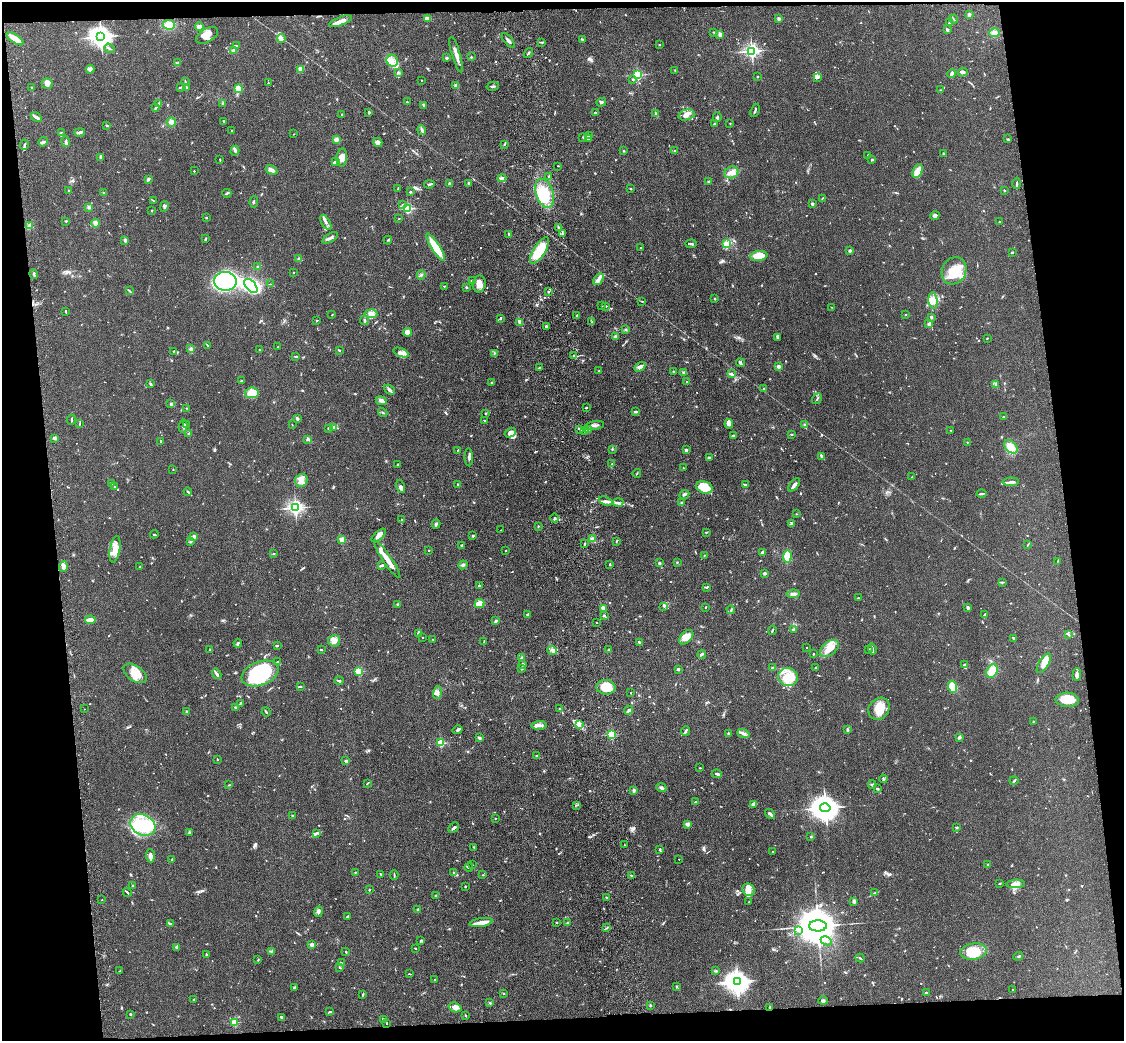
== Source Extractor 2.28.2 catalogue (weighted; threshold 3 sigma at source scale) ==
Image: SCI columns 117-4603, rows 145-4298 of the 4719 x 4546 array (HDU 1 of 3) = the unmasked area's bounding box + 8 px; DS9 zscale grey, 4 x 4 block average (1 PNG px = mean of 4 x 4 image px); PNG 1126 x 1043 px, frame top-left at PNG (2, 2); each listed source drawn as its Kron ellipse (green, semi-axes under 4 px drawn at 4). Shown black and unused: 13% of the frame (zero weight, under 3 of 4 exposures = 6% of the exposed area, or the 3 px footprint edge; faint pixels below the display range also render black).
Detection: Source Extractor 2.28.2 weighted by HDU 2 'WHT'. Background 0.0625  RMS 0.0062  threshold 0.0278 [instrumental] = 3 sigma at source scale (4.5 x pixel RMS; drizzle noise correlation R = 1.50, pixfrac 1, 0.05/0.05 arcsec/px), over >= 5 px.
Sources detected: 1028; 1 too faint to see at this stretch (4 x 4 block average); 7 inside a brighter object's white glare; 4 cosmic-ray / hot-pixel residue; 1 long thin detection or spike segment (spike, bleed or trail) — neither listed nor drawn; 30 coinciding with a brighter row at this scale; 62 inside a brighter listed object's ellipse — not listed separately; of the other 923, all 500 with FLUX_AUTO >= 2.13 (the completeness limit of this list) listed and drawn (423 fainter detections not listed), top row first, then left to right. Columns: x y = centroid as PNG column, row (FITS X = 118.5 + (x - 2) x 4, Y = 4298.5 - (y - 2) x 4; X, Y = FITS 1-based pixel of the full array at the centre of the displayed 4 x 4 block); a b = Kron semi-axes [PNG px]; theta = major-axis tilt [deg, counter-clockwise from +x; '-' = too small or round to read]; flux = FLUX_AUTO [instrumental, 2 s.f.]
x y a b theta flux
969 15 2 2 - 47
427 19 2 2 - 61
779 19 3 2 - 7.6
954 19 4 2 - 3.9
341 21 12 2 21 48
949 23 2 2 - 2.7
169 25 6 5 - 45
199 27 4 3 - 11
947 30 3 2 - 5
713 32 2 2 - 2.2
994 33 5 3 - 13
207 35 12 6 30 48
720 35 3 2 - 17
101 37 3 3 - 3100
281 38 4 3 - 10
15 39 10 4 -34 30
582 39 3 2 - 5.7
508 40 9 2 -51 12
541 42 4 2 - 3.9
659 45 2 2 - 2.5
236 46 2 2 - 3.9
109 48 5 2 - 4.8
234 50 3 3 - 15
752 51 2 2 - 1100
529 53 5 2 - 4.3
456 55 18 3 -73 27
471 57 2 2 - 4.8
446 58 2 2 - 27
392 61 6 5 - 25
177 63 2 2 - 2.6
90 69 4 3 - 11
300 70 3 3 - 11
675 70 3 2 - 2.8
963 72 5 3 - 7.2
398 73 3 3 - 5.3
952 74 4 2 - 12
637 75 2 2 - 400
757 76 2 2 - 2.3
818 78 4 2 - 4.4
633 79 2 2 - 3.8
421 80 2 2 - 2.3
185 82 4 2 - 3.7
268 83 3 2 - 2.2
47 84 5 5 - 22
456 86 4 3 - 12
493 86 6 2 15 7
180 87 4 2 - 3.5
31 88 2 2 - 4.9
187 88 4 2 - 3.4
238 89 4 4 - 42
940 90 3 2 - 2.7
407 102 2 2 - 17
601 102 5 2 - 4.9
159 103 3 2 - 2.9
223 103 3 2 - 4.6
424 105 3 2 - 4.8
155 108 3 2 - 5.9
755 110 7 2 72 5.8
369 112 2 2 - 6.4
595 113 2 2 - 20
655 113 3 2 - 4
342 115 3 2 - 4.6
686 115 8 5 16 19
36 117 6 2 -33 18
717 117 5 2 - 7.6
224 121 3 2 - 2.8
171 122 4 4 - 13
715 123 3 2 - 2.5
730 123 2 2 - 2.1
107 125 3 2 - 2.8
232 130 2 2 - 3.4
422 130 5 3 - 8.8
61 132 3 2 - 2.2
80 132 5 2 - 11
294 134 2 2 - 2.7
590 135 4 2 - 5.2
583 137 2 2 - 2.9
588 139 4 2 - 5.5
1008 139 4 2 - 3.6
336 140 2 2 - 100
66 141 5 2 - 6.5
43 142 5 2 - 8.1
378 142 5 4 - 18
504 144 3 2 - 3.4
24 145 5 2 - 8.3
235 151 5 3 - 8
623 151 3 2 - 2.5
675 151 2 2 - 2.1
944 154 2 2 - 5.9
867 155 4 2 - 2.3
101 157 3 2 - 7.3
342 158 9 5 87 32
220 160 3 2 - 2.7
872 160 2 2 - 5.3
335 162 4 2 - 13
558 166 2 2 - 2.6
272 170 6 3 -30 15
194 171 2 2 - 6.1
918 171 7 4 64 63
731 172 7 6 - 31
549 177 3 2 - 4.3
502 178 4 3 - 8.6
148 179 3 2 - 9.8
709 181 2 2 - 2.5
449 183 3 2 - 3.3
469 183 3 2 - 6.9
1017 183 6 2 -88 5.3
429 184 5 2 - 7.9
398 188 3 2 - 3.5
631 189 2 2 - 2.9
1004 190 2 2 - 2.7
68 191 2 2 - 2.7
410 192 2 2 - 5.6
104 193 2 2 - 4.5
227 193 4 2 - 6.1
545 193 15 8 -73 100
822 198 3 2 - 3.1
153 200 3 2 - 3
254 202 6 2 86 3.9
812 204 4 2 - 3.7
403 205 4 2 - 4
164 206 5 2 - 5.8
89 207 3 3 - 6.2
407 209 2 2 - 360
152 211 2 2 - 2.9
935 216 5 3 - 9.7
206 217 2 2 - 3.4
399 219 3 2 - 2.2
66 221 2 2 - 3
1000 221 3 2 - 2.3
326 222 8 2 -60 10
95 223 4 3 - 20
29 226 3 3 - 10
558 227 3 2 - 3.2
509 234 4 2 - 3.8
562 234 4 2 - 3.9
205 238 2 2 - 3
330 238 8 2 32 10
125 240 4 3 - 6.5
388 240 4 2 - 3.3
691 244 5 2 - 4.8
727 244 4 3 - 39
436 247 16 4 -58 110
640 248 2 2 - 2.9
850 250 2 2 - 30
539 251 15 6 58 130
1012 252 3 2 - 3.7
759 256 8 5 9 85
298 259 3 3 - 5.2
258 267 3 3 - 5.4
954 271 14 12 62 90
293 272 2 2 - 4.4
34 274 5 2 - 7.5
421 275 4 2 - 4.4
599 279 6 3 52 16
225 281 11 9 -3 910
472 281 2 2 - 48
270 284 3 2 - 2.4
479 284 8 6 80 39
251 286 8 5 -49 360
444 286 3 2 - 3.4
466 287 2 2 - 12
129 291 4 2 - 3.7
549 292 2 2 - 3.3
715 299 2 2 - 3.7
933 300 8 4 -83 22
642 301 4 2 - 2.8
602 306 3 2 - 2.1
606 306 2 2 - 2.4
832 307 2 2 - 2.7
66 311 3 2 - 3.2
371 314 6 4 -4 16
332 315 2 2 - 2.3
577 315 2 2 - 3.2
906 315 2 2 - 3.2
931 317 2 2 - 29
500 319 2 2 - 2.9
317 320 3 2 - 2.8
364 320 5 2 - 9.3
592 322 4 2 - 4.1
520 323 4 3 - 15
929 324 3 2 - 13
546 326 3 2 - 6.6
626 329 3 2 - 3.1
407 332 4 3 - 29
615 336 3 3 - 5.2
777 338 4 2 - 4.4
987 338 2 2 - 3.3
207 345 4 2 - 2.9
278 347 2 2 - 11
191 349 3 3 - 8.2
259 350 3 2 - 2.8
339 350 4 2 - 3.8
174 351 2 2 - 2.4
401 353 8 4 -19 19
494 353 3 2 - 3.8
296 356 3 2 - 3.1
573 356 2 2 - 2.6
740 363 4 2 - 5.8
779 366 2 2 - 57
539 367 3 2 - 2.4
640 367 6 3 34 18
599 371 2 2 - 2.8
673 371 2 2 - 2.3
684 372 3 2 - 6.2
731 374 3 2 - 10
242 381 3 2 - 3.4
492 382 4 2 - 4.3
687 382 2 2 - 2.5
151 384 3 2 - 3.2
996 384 3 2 - 5.7
764 389 2 2 - 24
389 390 6 3 -39 9.6
252 393 7 5 8 59
817 399 6 2 54 3.6
381 401 6 3 -25 10
170 404 3 2 - 4.8
186 408 2 2 - 3
586 408 3 2 - 2.9
383 412 5 2 - 3
635 412 4 2 - 5.2
486 414 2 2 - 2.8
1003 417 2 2 - 8.7
297 418 3 2 - 8.7
71 420 5 2 - 5.3
484 420 2 2 - 2.5
80 424 2 2 - 2.3
729 424 5 3 - 7.9
187 425 4 2 - 4.1
292 425 2 2 - 2.3
594 425 10 2 10 12
804 425 2 2 - 7.7
183 426 6 3 80 7.5
333 427 3 2 - 16
328 428 3 2 - 4.4
579 429 3 3 - 5.1
585 430 3 2 - 4.8
588 430 2 2 - 2.2
951 430 3 2 - 2.2
189 433 3 2 - 2.5
510 433 6 4 33 23
791 434 2 2 - 2.2
734 435 3 2 - 3.2
55 438 3 2 - 4.9
307 439 3 3 - 5.9
161 441 2 2 - 7.8
967 442 2 2 - 2.9
1011 447 8 5 -44 40
612 449 3 2 - 2.3
457 450 3 2 - 2.2
686 450 2 2 - 31
822 456 4 2 - 18
469 457 9 2 -88 7.8
709 458 3 3 - 5.6
398 464 2 2 - 3.8
612 464 3 2 - 4.3
684 468 3 2 - 2.1
173 469 2 2 - 3.2
637 473 4 2 - 2.4
912 477 2 2 - 2.3
301 480 7 6 - 24
1011 482 8 2 0 14
111 483 2 2 - 12
458 485 3 2 - 3.5
745 485 2 2 - 4.1
794 485 8 3 52 15
114 486 2 2 - 2.2
401 487 7 4 -72 12
704 487 8 6 -17 100
188 492 4 2 - 4
684 494 5 3 - 6.9
981 494 5 2 - 8.1
606 501 7 3 -21 13
618 502 5 3 - 9.3
681 502 3 2 - 2.2
295 508 2 2 - 1100
797 514 2 2 - 2.3
555 518 4 2 - 5.4
402 520 2 2 - 6.8
436 524 4 3 - 8.4
791 524 3 2 - 2.9
538 526 3 2 - 2.4
501 530 2 2 - 2.4
706 532 3 2 - 2.4
154 534 4 2 - 3.3
379 535 9 4 42 23
194 536 3 3 - 5.6
473 536 2 2 - 8.1
592 539 4 3 - 8.1
342 540 2 2 - 120
617 541 3 2 - 2.6
190 542 4 2 - 5.2
584 544 3 2 - 2.7
462 545 2 2 - 4.4
1028 545 4 2 - 2.3
115 549 13 5 81 35
429 550 2 2 - 2.4
506 550 2 2 - 5.3
762 552 4 2 - 12
273 554 2 2 - 4
704 555 2 2 - 3.3
787 556 6 3 87 64
387 559 22 3 -56 51
1058 561 2 2 - 2.2
677 562 2 2 - 2.9
660 563 2 2 - 22
610 564 3 2 - 2.9
382 565 4 2 - 8.1
463 565 4 3 - 7.5
63 566 5 4 - 14
140 567 2 2 - 13
765 573 2 2 - 32
1002 582 3 2 - 4.3
479 585 2 2 - 16
707 587 2 2 - 3.4
793 594 6 3 6 9.3
858 598 2 2 - 2.9
479 603 5 3 - 58
398 604 3 2 - 5.3
664 606 2 2 - 2.4
705 607 3 2 - 2.2
968 607 2 2 - 8.5
603 608 3 3 - 26
731 610 4 2 - 3.7
527 615 4 3 - 5
985 615 3 3 - 5.1
604 616 4 2 - 6.3
90 620 5 2 - 35
496 621 3 2 - 6.1
596 622 2 2 - 2.2
793 629 3 2 - 5.3
772 630 4 2 - 3.4
418 634 3 2 - 6.6
1068 635 4 2 - 3.9
423 637 2 2 - 3.6
686 637 8 5 47 43
1014 638 4 2 - 4.5
433 639 2 2 - 2.8
334 641 6 6 - 24
484 642 4 2 - 2.5
238 643 4 2 - 6.2
640 643 3 2 - 4.2
277 645 2 2 - 2.5
807 648 2 2 - 2.3
829 648 11 6 39 43
210 649 3 2 - 2.3
869 649 2 2 - 5.2
872 649 6 2 -74 9.6
321 650 3 2 - 4.1
552 650 5 2 - 9.4
608 650 2 2 - 2.2
702 654 4 2 - 7
813 654 2 2 - 10
522 657 3 2 - 3
277 661 2 2 - 3.2
1044 663 11 4 58 60
523 664 3 2 - 3.6
964 665 4 3 - 6.5
772 668 2 2 - 2.9
815 668 2 2 - 3.8
522 669 2 2 - 3
678 669 3 2 - 5.8
359 671 2 2 - 270
992 671 7 5 57 53
135 673 13 7 -35 47
217 674 5 2 - 14
260 674 19 11 20 340
1077 675 6 3 88 18
788 677 10 9 - 64
339 681 4 2 - 6.3
300 686 4 2 - 3.8
606 687 9 7 -8 92
953 687 6 4 -69 100
437 692 6 3 73 9.7
631 693 2 2 - 3.1
1067 700 11 7 -2 68
240 703 3 2 - 4
235 707 4 2 - 6.4
84 709 2 2 - 2.3
560 709 2 2 - 15
879 709 12 10 51 64
629 710 4 3 - 8.5
186 711 2 2 - 11
266 712 4 2 - 3.6
1033 721 2 2 - 2.7
539 725 8 3 2 12
579 725 3 2 - 6.3
458 730 5 2 - 8.1
848 730 4 2 - 7.5
685 731 5 2 - 5.1
743 733 6 3 -22 12
611 734 2 2 - 300
728 734 2 2 - 5.6
959 737 4 3 - 7.1
479 738 2 2 - 12
440 743 2 2 - 250
537 756 3 2 - 3.8
217 759 2 2 - 2.2
346 761 2 2 - 33
700 768 2 2 - 2.3
717 774 5 2 - 11
883 779 4 2 - 4.6
1014 781 4 2 - 5
367 783 4 2 - 4.8
872 784 4 2 - 5.7
229 785 2 2 - 2.9
661 788 5 3 - 8.5
877 788 2 2 - 6.5
634 790 3 3 - 6.4
696 802 2 2 - 8.1
754 804 2 2 - 2.8
577 805 3 2 - 2.3
825 808 5 4 - 5400
770 814 5 2 - 9.5
292 815 2 2 - 2.6
495 818 2 2 - 2.4
688 824 3 3 - 18
143 825 13 10 -27 220
956 827 3 2 - 2.5
454 828 6 2 45 7.8
189 832 3 2 - 3.2
316 833 4 2 - 6.1
811 837 3 2 - 3.3
625 845 3 2 - 2.3
474 847 3 2 - 3.2
660 849 2 2 - 14
773 852 2 2 - 2.7
150 856 6 2 -86 18
172 859 3 2 - 3.2
679 859 2 2 - 4.2
988 864 2 2 - 13
472 865 2 2 - 2.5
469 867 4 2 - 3.5
355 872 2 2 - 2.2
454 873 2 2 - 6.2
381 874 3 2 - 2.9
394 875 5 2 - 3.6
483 875 2 2 - 2.2
632 876 4 2 - 4.9
1000 883 2 2 - 2.4
1016 884 9 4 2 19
133 886 3 2 - 3.5
465 887 2 2 - 4
370 889 3 2 - 2.6
749 890 7 5 -43 26
127 892 5 2 - 5.3
875 893 4 2 - 3.7
436 895 4 2 - 3.9
607 898 2 2 - 6.5
102 900 2 2 - 3.5
854 901 3 2 - 13
748 902 3 2 - 2.3
418 909 2 2 - 5.4
318 912 5 3 - 7.8
347 916 4 2 - 5.5
481 922 11 3 9 46
556 922 2 2 - 2.6
170 923 4 2 - 5.4
567 923 2 2 - 4.9
818 926 9 5 0 21000
607 928 3 2 - 2.7
798 930 4 2 - 6.1
421 940 3 3 - 4.4
826 941 6 2 -27 6.8
311 944 4 3 - 12
176 947 3 2 - 5.7
415 948 2 2 - 2.6
271 951 3 2 - 4.5
346 951 2 2 - 3.1
973 952 13 8 7 110
206 955 2 2 - 4.5
1018 956 5 2 - 5.1
860 958 4 2 - 3.7
258 960 3 2 - 2.8
341 963 3 2 - 3.7
340 968 3 2 - 2.9
120 971 3 2 - 2.8
716 971 3 2 - 3.3
410 974 3 2 - 2.7
435 979 2 2 - 6.7
738 981 4 3 - 2200
677 986 3 2 - 4.1
294 987 3 2 - 6.2
1013 989 2 2 - 2.6
503 993 3 2 - 2.8
926 993 3 2 - 5.2
363 994 4 2 - 3.6
193 1000 3 2 - 3.5
823 1001 5 2 - 4.7
490 1003 3 2 - 3.7
650 1005 2 2 - 2.7
455 1007 6 4 -17 23
770 1007 3 2 - 2.9
330 1012 3 2 - 3.5
130 1014 2 2 - 13
465 1015 2 2 - 3.8
281 1017 2 2 - 8.4
383 1019 2 2 - 3.9
234 1022 2 2 - 220
387 1023 2 2 - 2.4
Overlapping masked pixels (flux is a lower limit): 1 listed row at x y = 770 1007
Diffuse or blended objects may show on this block-average render without a row.